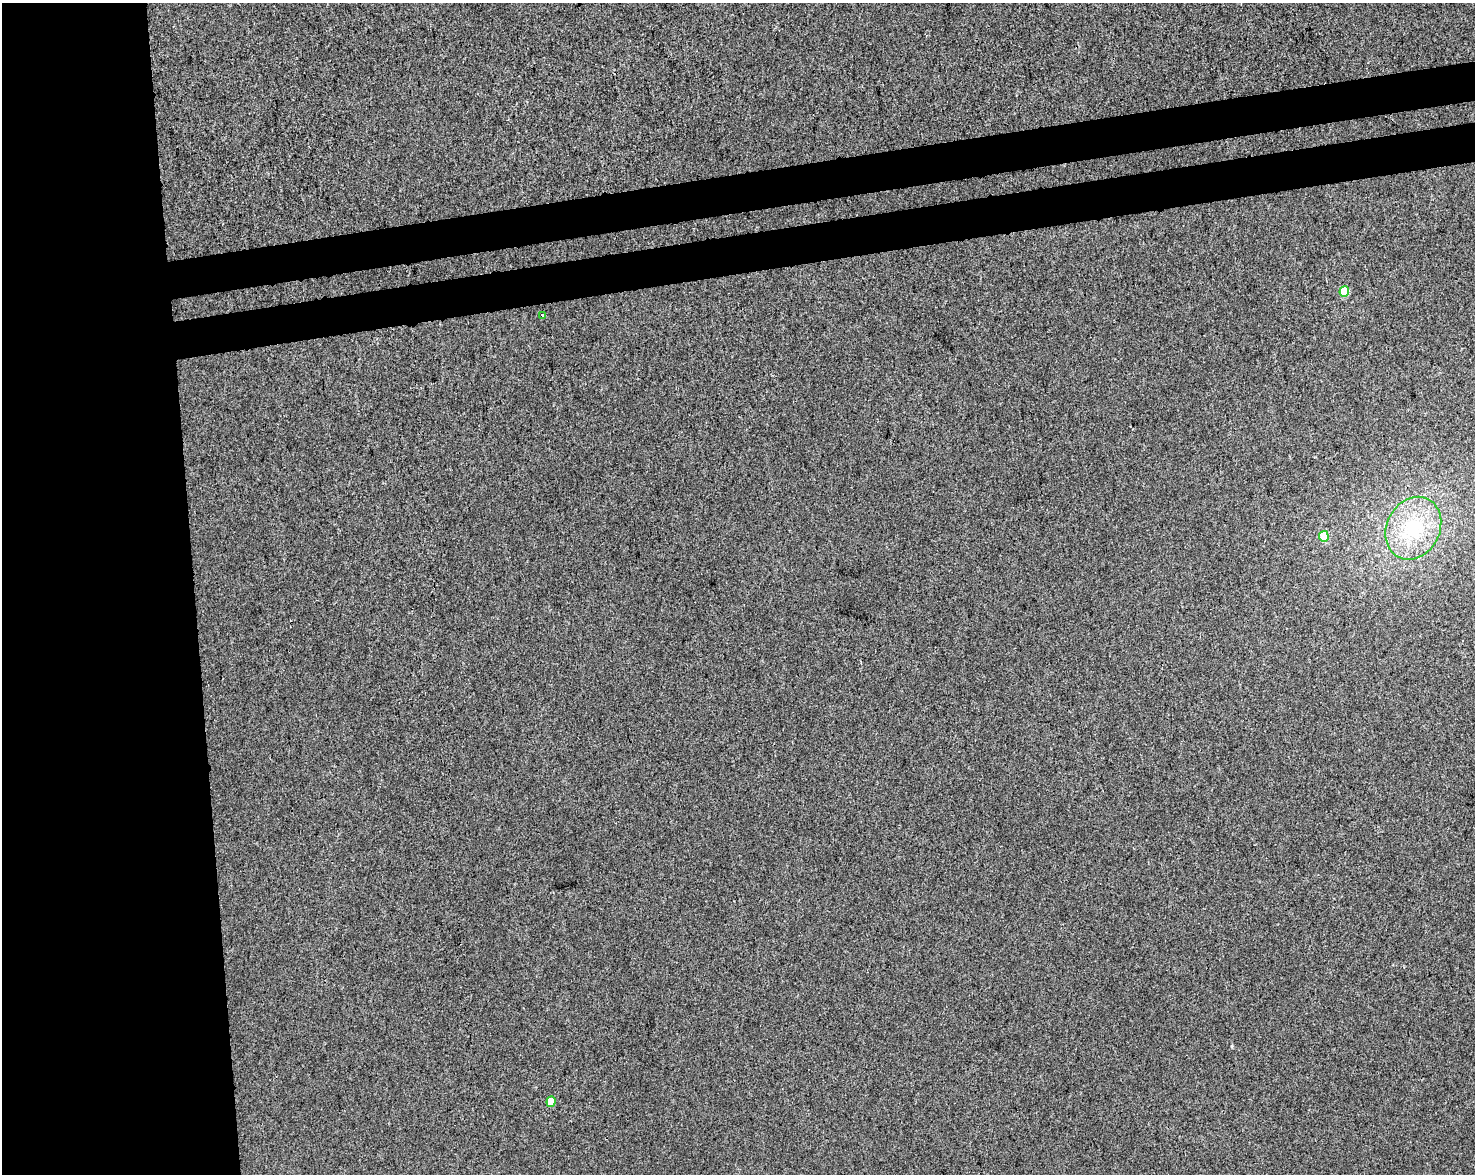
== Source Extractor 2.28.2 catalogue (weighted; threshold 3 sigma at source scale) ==
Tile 7 of 3 x 4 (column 1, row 3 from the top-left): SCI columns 70-1542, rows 1229-2400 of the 4515 x 4801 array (HDU 1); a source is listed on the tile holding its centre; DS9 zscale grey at full resolution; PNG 1477 x 1176 px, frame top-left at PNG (2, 3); each listed source drawn as its Kron ellipse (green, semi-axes under 4 px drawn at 4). Shown black and unused: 19% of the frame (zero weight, under 3 of 4 exposures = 5% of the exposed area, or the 3 px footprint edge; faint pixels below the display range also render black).
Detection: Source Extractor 2.28.2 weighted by HDU 2 'WHT'; one run over the whole footprint, this tile lists its part. Background 3.77e-04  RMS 0.0047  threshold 0.0212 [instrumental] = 3 sigma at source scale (4.5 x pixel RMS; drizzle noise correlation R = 1.50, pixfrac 1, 0.0396/0.0396 arcsec/px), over >= 5 px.
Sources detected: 5; all 5 listed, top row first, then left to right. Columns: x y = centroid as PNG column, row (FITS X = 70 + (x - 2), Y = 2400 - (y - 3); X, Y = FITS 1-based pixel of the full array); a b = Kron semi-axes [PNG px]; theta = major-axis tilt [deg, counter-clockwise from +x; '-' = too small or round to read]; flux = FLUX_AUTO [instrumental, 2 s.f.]
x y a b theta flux
1344 292 5 5 - 13
543 315 3 3 - 4
1413 528 33 26 61 29
1324 536 5 4 - 12
551 1102 5 4 - 4.9